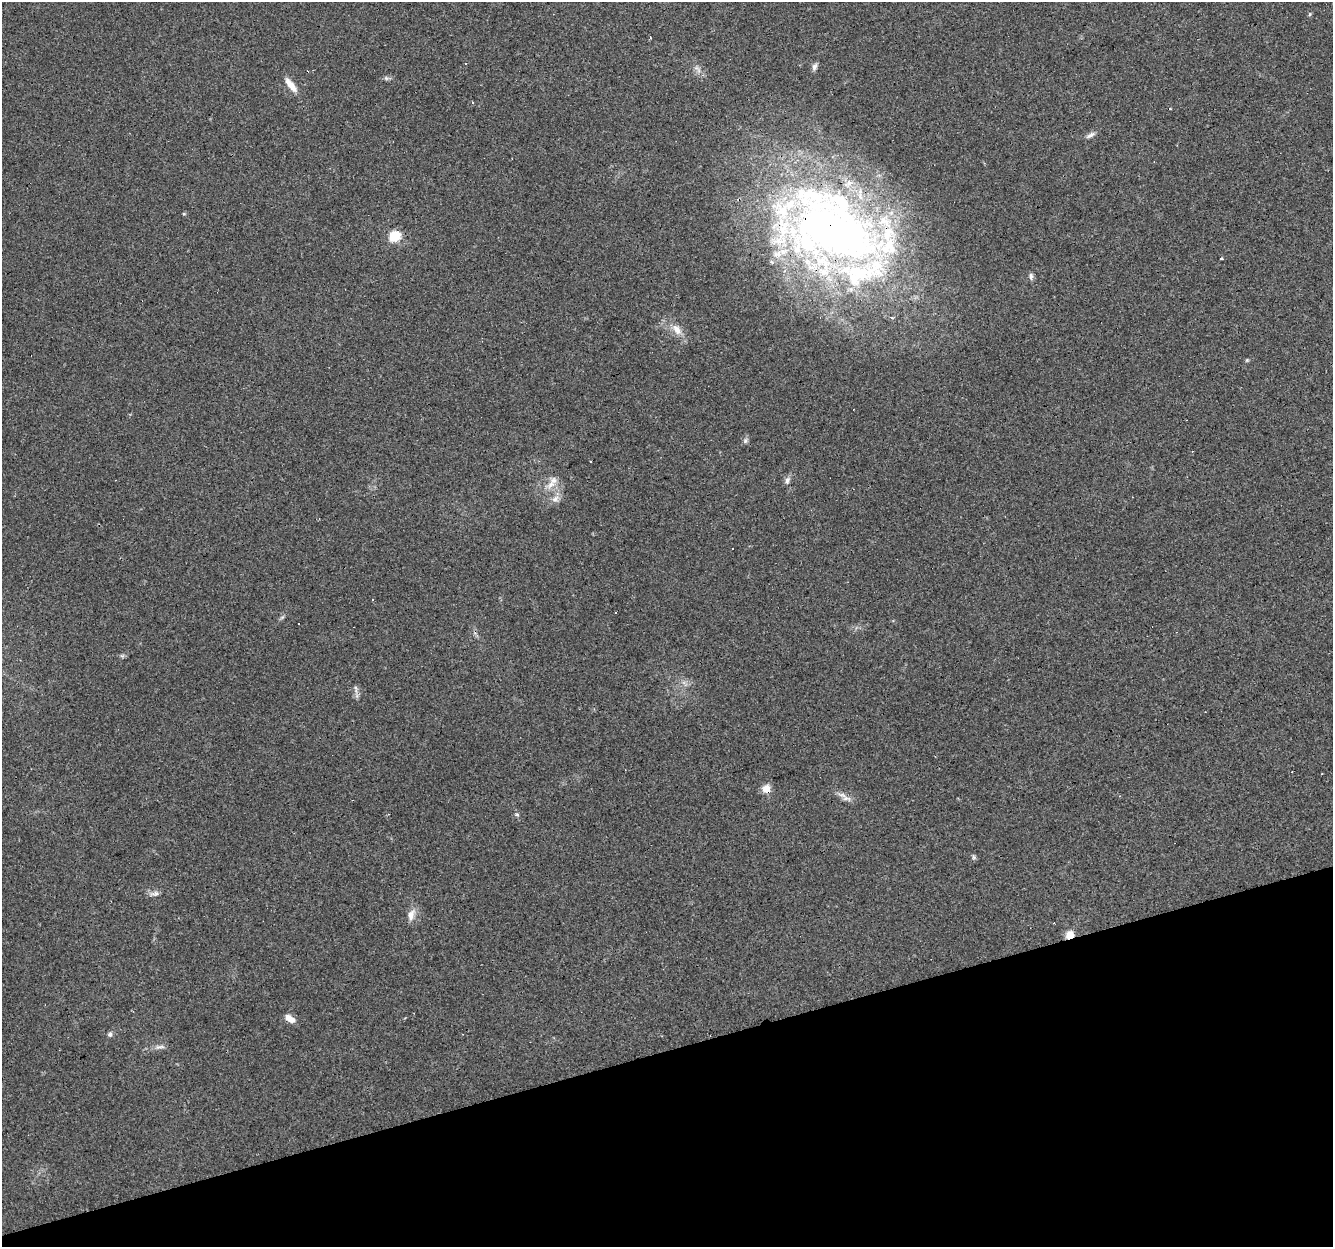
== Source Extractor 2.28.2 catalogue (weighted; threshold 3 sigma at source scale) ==
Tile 14 of 4 x 4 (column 2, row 4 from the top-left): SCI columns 1333-2663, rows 57-1301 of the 5326 x 5145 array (HDU 1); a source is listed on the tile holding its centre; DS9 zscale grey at full resolution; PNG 1335 x 1249 px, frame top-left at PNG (2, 2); no overlay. Shown black and unused: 16% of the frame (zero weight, under 3 of 4 exposures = <1% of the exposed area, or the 3 px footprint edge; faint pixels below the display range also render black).
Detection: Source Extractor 2.28.2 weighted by HDU 2 'WHT'; one run over the whole footprint, this tile lists its part. Background 0.0777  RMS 0.0052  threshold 0.0233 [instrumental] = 3 sigma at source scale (4.5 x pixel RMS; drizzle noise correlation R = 1.50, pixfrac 1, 0.0396/0.0396 arcsec/px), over >= 5 px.
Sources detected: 44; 9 cosmic-ray / hot-pixel residue — not listed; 4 inside a brighter listed object's ellipse — not listed separately; the other 31 listed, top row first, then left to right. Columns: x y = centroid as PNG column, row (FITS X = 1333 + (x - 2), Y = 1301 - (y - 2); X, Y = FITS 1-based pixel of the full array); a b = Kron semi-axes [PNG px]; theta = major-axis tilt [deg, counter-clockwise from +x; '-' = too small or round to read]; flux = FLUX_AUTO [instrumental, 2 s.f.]
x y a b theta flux
466 63 3 3 - 3.4
814 67 10 6 73 1.7
386 78 7 4 -45 0.92
291 85 21 7 -52 5.1
472 102 3 3 - 2.7
1090 135 13 5 32 1.9
184 214 5 4 - 0.65
834 231 125 78 -14 380
394 236 6 5 - 44
1221 259 3 3 - 7.1
1031 276 10 5 90 1.4
891 318 4 3 - 0.99
677 330 17 9 -54 5.6
1247 360 6 3 72 0.54
745 441 8 6 76 1.3
590 461 3 3 - 1
554 480 11 10 - 4.1
787 480 10 6 75 1.9
555 499 12 8 41 3.1
282 617 7 4 19 0.82
356 689 14 3 -82 1.5
766 789 11 9 54 4.4
842 795 16 6 -26 3.2
517 815 6 3 -20 0.67
974 857 6 4 -89 0.87
155 894 13 6 3 2.1
411 915 14 9 69 4.4
1070 935 7 6 - 6.9
289 1019 11 6 -33 4.7
110 1034 6 6 - 1.2
159 1047 15 5 0 2.1
Overlapping masked pixels (flux is a lower limit): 3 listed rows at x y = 834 231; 766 789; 1070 935
Unlisted compact peaks at least as high as the median listed source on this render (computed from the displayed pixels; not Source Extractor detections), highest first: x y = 1310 14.